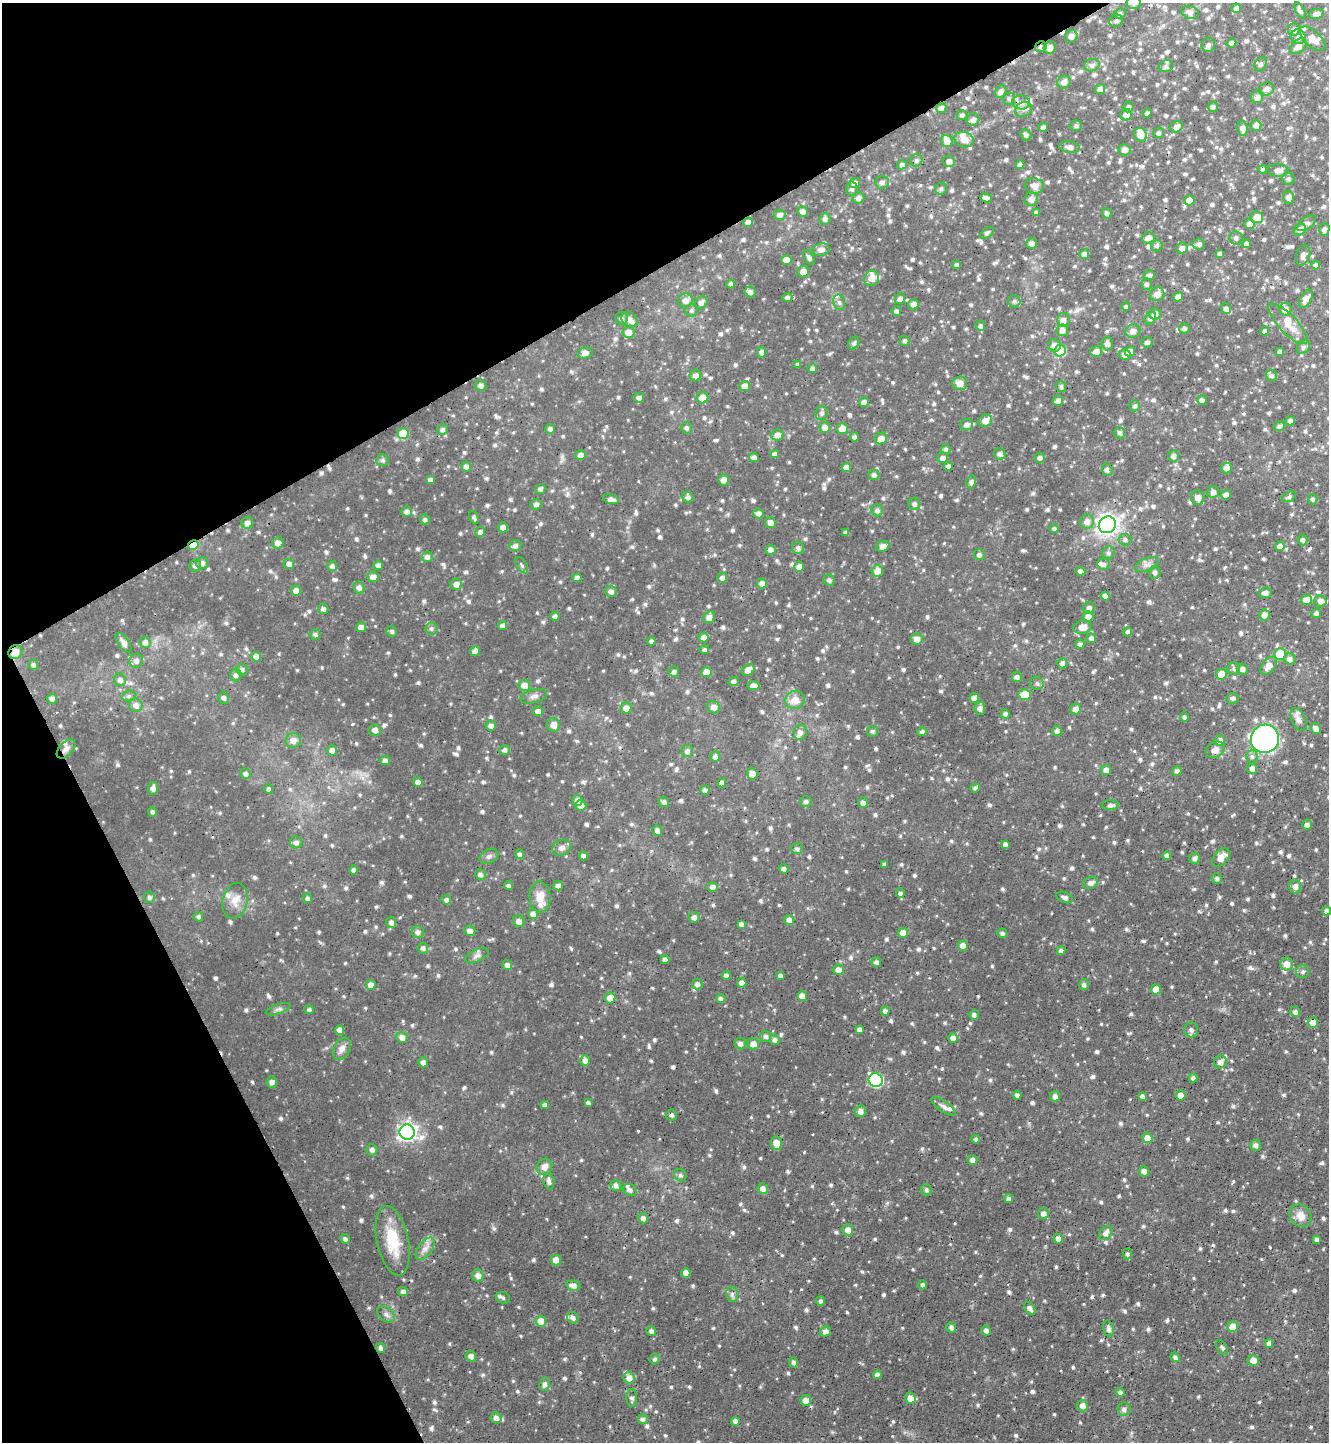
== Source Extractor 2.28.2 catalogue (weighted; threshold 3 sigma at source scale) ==
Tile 5 of 4 x 4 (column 1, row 2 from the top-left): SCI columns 161-1487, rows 2884-4323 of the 5760 x 5766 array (HDU 1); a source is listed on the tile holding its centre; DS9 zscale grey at full resolution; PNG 1331 x 1444 px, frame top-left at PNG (2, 3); each listed source drawn as its Kron ellipse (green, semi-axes under 4 px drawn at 4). Shown black and unused: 28% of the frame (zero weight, under 2 of 3 exposures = <1% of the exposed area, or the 3 px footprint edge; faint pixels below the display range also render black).
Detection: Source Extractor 2.28.2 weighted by HDU 2 'WHT'; one run over the whole footprint, this tile lists its part. Background 0.0937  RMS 0.0056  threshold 0.0252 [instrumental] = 3 sigma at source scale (4.5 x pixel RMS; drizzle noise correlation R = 1.50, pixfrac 1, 0.05/0.05 arcsec/px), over >= 5 px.
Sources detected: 1234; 1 inside a brighter object's white glare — neither listed nor drawn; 30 inside a brighter listed object's ellipse — not listed separately; of the other 1203, all 500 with FLUX_AUTO >= 1.33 (the completeness limit of this list) listed and drawn (703 fainter detections not listed), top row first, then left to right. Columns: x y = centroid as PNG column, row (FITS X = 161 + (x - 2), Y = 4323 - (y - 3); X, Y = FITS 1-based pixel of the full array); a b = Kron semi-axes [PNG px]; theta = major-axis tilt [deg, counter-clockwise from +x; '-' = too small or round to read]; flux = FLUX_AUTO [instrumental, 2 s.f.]
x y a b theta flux
1134 3 7 6 - 2.2
1236 8 5 4 - 2.4
1300 10 9 4 -62 1.6
1190 12 9 6 -19 2.2
1120 14 6 5 - 1.3
1316 14 8 5 9 2.6
1116 21 7 6 - 1.3
1294 30 6 6 - 2.4
1071 36 6 6 - 2.9
1298 37 7 7 - 2.2
1312 39 16 8 -43 6.9
1231 43 5 4 - 2.3
1208 45 7 6 - 2.2
1298 46 9 6 42 3.7
1041 47 6 5 - 1.7
1050 48 6 6 - 3.9
1261 64 7 5 61 1.5
1092 65 8 6 18 1.9
1166 66 7 5 16 1.4
1064 82 7 6 - 3.2
1100 89 5 5 - 2.9
1267 89 8 6 22 2.7
1001 92 7 5 61 2.8
1257 97 6 6 - 2.7
1009 99 6 6 - 1.5
1021 102 9 7 -4 3
1128 107 5 5 - 1.8
1213 107 5 5 - 1.8
941 108 5 5 - 2.2
1024 109 8 7 - 2.6
1147 113 4 4 - 1.6
962 115 5 5 - 1.6
1126 115 6 6 - 4
973 120 6 6 - 2.7
1076 126 5 5 - 1.5
1256 126 5 5 - 3.3
1043 127 5 4 - 2.4
1176 127 6 5 - 2.9
1242 128 7 5 -80 2.7
1158 133 5 5 - 1.6
1026 135 6 5 - 1.7
1141 135 7 6 - 7
964 140 9 7 -16 5.1
947 141 6 5 - 3.3
1070 147 10 5 -7 3.1
1124 150 6 6 - 3.3
916 160 6 6 - 1.5
949 161 6 6 - 2.8
902 165 5 4 - 1.7
1020 165 4 4 - 1.9
1263 169 4 4 - 1.4
1278 170 10 6 -2 3.1
1288 179 6 6 - 1.4
882 182 7 6 - 1.8
855 183 5 5 - 3.6
1034 186 9 7 -18 3.8
852 189 7 5 86 1.7
941 189 6 5 - 1.4
1288 197 6 5 - 2.4
858 198 6 5 - 2.4
986 198 6 4 -14 2.3
1031 199 7 6 - 3.3
1189 200 5 5 - 5.9
803 211 5 5 - 2.6
1036 212 4 3 - 1.5
1107 213 5 4 - 1.5
780 215 6 5 - 2.8
1257 217 6 6 - 6
825 219 5 5 - 1.9
748 222 5 4 - 3
1307 223 11 5 36 2
1250 224 5 5 - 3.4
1324 229 6 5 - 2.3
1300 230 6 5 - 3.8
987 233 8 4 39 1.6
1148 238 6 5 - 3.1
1236 238 6 6 - 2.1
1031 243 5 5 - 2.6
1199 244 6 5 - 2.1
1246 244 4 4 - 2
1157 246 6 5 - 1.6
1182 248 6 5 - 2.8
821 250 9 6 9 3.1
1084 254 5 4 - 3
1220 254 4 4 - 2.1
1303 255 10 6 70 2.6
809 258 8 4 -60 1.7
786 260 5 5 - 6.2
957 265 4 4 - 1.7
1316 265 4 4 - 1.5
803 272 6 5 - 4.4
1149 275 5 4 - 2.2
872 278 8 7 - 4
731 284 4 4 - 1.6
1146 284 5 5 - 1.5
750 292 5 5 - 2.2
1157 294 7 6 - 4.8
787 297 5 4 - 1.7
1178 297 5 4 - 2.9
900 299 5 5 - 2.6
1306 299 10 5 60 4
685 300 7 7 - 3.1
1014 301 6 6 - 1.5
701 302 7 5 51 2.8
839 302 8 6 -76 1.8
914 304 5 5 - 3.3
1126 307 4 4 - 1.5
1226 309 6 4 -63 2.3
1285 309 6 6 - 3.3
691 310 6 6 - 1.4
896 311 5 4 - 1.6
1155 314 6 6 - 3.1
621 318 6 6 - 1.6
1150 318 7 5 54 1.9
629 319 9 6 -37 3.3
1063 320 7 6 - 2.7
1288 324 26 9 -46 8.1
980 326 5 5 - 1.6
1184 328 5 5 - 1.7
1062 330 6 6 - 2.7
1133 331 7 6 - 3.4
1264 331 4 4 - 1.5
628 332 6 5 - 5.2
904 341 5 5 - 1.4
1147 342 5 5 - 1.7
854 343 7 5 60 1.4
1107 344 6 5 - 2.4
1054 345 6 6 - 3.4
1303 347 8 5 53 1.4
1060 351 6 5 - 28
1096 351 6 5 - 3.4
1130 351 5 4 - 3.3
1280 351 4 3 - 1.4
762 352 5 4 - 1.8
585 353 7 5 18 2.8
1125 354 6 5 - 2.7
798 364 4 4 - 1.5
812 368 5 4 - 1.7
695 375 6 6 - 3
1271 376 6 5 - 1.5
960 383 7 6 - 5.6
481 385 6 5 - 2.1
745 386 5 5 - 4.1
1061 387 5 5 - 1.4
639 398 5 5 - 2.1
702 398 6 5 - 5.6
1202 400 5 4 - 2.1
1058 401 5 5 - 2.5
864 402 5 5 - 2.8
1135 406 5 5 - 1.4
822 413 7 6 - 1.6
985 421 7 6 - 4.5
1290 421 4 4 - 2.3
967 425 6 5 - 2.4
1279 426 5 5 - 1.6
825 427 5 5 - 3.3
686 428 5 5 - 1.4
550 429 5 5 - 2
842 429 5 5 - 5.5
443 430 5 5 - 1.7
1120 433 6 5 - 1.6
403 434 5 5 - 16
777 435 6 5 - 3.6
854 437 4 4 - 1.5
881 439 6 5 - 4.1
946 449 5 4 - 1.4
775 454 4 4 - 2.3
1000 454 6 5 - 2.3
581 455 5 5 - 3.2
1174 456 5 5 - 2
754 458 5 4 - 2.4
943 458 5 5 - 2.7
1040 458 5 5 - 1.8
382 460 6 6 - 1.5
948 466 4 4 - 2.2
466 467 5 5 - 2.4
847 467 5 4 - 3.3
1226 468 5 5 - 2.8
1107 470 6 5 - 1.8
874 475 5 5 - 1.9
430 480 4 4 - 2.8
724 480 6 5 - 4.8
971 482 7 4 76 1.9
541 489 5 4 - 1.6
1213 492 6 5 - 2.7
1226 495 5 4 - 3.3
688 497 6 5 - 1.7
1289 497 7 5 27 1.6
1198 498 7 6 - 3.3
611 499 8 4 -14 2.7
1313 499 5 5 - 1.4
536 504 5 5 - 2.1
914 504 6 6 - 1.6
877 510 6 5 - 2
407 512 5 5 - 2.1
758 514 5 5 - 2.6
474 517 7 4 -68 1.5
425 519 5 5 - 1.4
1087 521 7 7 - 3.6
770 522 5 5 - 3.5
247 523 6 5 - 2.7
1107 525 9 8 - 390
503 527 5 4 - 2.9
1054 529 5 4 - 1.3
480 532 5 4 - 2.2
846 532 4 4 - 1.5
1125 540 6 6 - 1.6
1303 540 5 4 - 1.7
278 543 6 5 - 3.6
193 545 5 4 - 9.9
515 546 6 5 - 1.8
883 546 6 5 - 3.5
1280 546 5 5 - 2.6
798 548 6 6 - 2
770 550 5 5 - 2.8
1108 553 6 6 - 1.6
979 555 5 5 - 1.6
427 557 5 5 - 2.2
202 563 6 6 - 2.3
289 564 5 5 - 3
1104 564 6 6 - 1.9
1147 564 13 6 21 2.6
378 565 5 4 - 1.7
522 565 9 5 -58 1.4
195 566 6 5 - 2.1
332 566 5 5 - 2.1
799 567 5 4 - 3.7
877 571 6 5 - 5.7
1080 571 5 4 - 2.2
1155 572 6 6 - 1.9
373 577 5 5 - 3
577 578 4 4 - 2.2
722 578 5 5 - 2.3
829 580 6 5 - 1.7
762 583 5 5 - 2.8
456 584 6 5 - 3.2
359 588 6 5 - 2.6
296 591 5 5 - 3.3
611 591 6 5 - 2.3
1265 593 7 5 4 2.5
1105 596 4 4 - 3.2
1306 600 6 5 - 3.9
1320 601 6 5 - 3.1
1089 608 6 5 - 2.5
323 609 5 5 - 1.8
1316 613 5 4 - 1.6
1264 615 5 5 - 3
555 616 4 4 - 1.8
709 617 6 5 - 3.3
1088 617 5 5 - 3.5
503 625 4 4 - 2.3
361 627 5 4 - 3.4
1083 627 9 6 12 5.7
431 628 6 6 - 1.5
392 631 5 5 - 1.4
1128 632 4 4 - 1.6
315 634 5 5 - 1.4
704 637 5 5 - 3.6
1091 638 5 5 - 2.2
917 639 6 5 - 3.6
651 641 4 4 - 1.6
145 642 6 5 - 2.3
123 643 11 5 -55 2.8
1080 644 4 4 - 1.8
704 650 5 4 - 1.5
475 651 5 4 - 2.7
15 652 7 6 - 5.8
1280 654 6 6 - 16
256 657 5 5 - 4
1290 659 6 5 - 2.5
136 661 7 6 - 2.6
1062 663 5 5 - 2
33 665 5 4 - 1.6
1269 666 10 6 52 4.6
1234 668 6 6 - 1.6
1242 669 5 5 - 2.4
242 670 6 5 - 2
748 670 7 5 43 6
674 672 5 5 - 1.7
707 672 5 5 - 7.2
1221 674 5 5 - 7.1
236 675 6 5 - 1.6
1017 677 5 5 - 1.9
120 680 6 6 - 2.3
733 681 5 4 - 2.1
1037 683 7 6 - 1.9
524 685 6 5 - 4.9
754 686 6 4 -7 3.6
1025 695 6 5 - 11
129 696 7 5 22 1.3
534 696 13 6 15 2.6
224 698 6 5 - 1.9
974 698 5 4 - 3.2
1233 698 6 5 - 1.3
52 699 5 5 - 2.2
795 700 10 9 - 5.8
136 705 7 6 - 3.5
714 707 6 6 - 3.5
626 708 5 5 - 4
980 708 7 5 -84 2.4
1075 709 5 5 - 2.8
538 711 5 5 - 3
1005 714 5 4 - 1.5
1184 717 5 4 - 1.4
1299 719 12 7 -65 2.9
553 725 7 6 - 4.4
491 726 5 5 - 2.3
1316 729 5 5 - 3.8
375 730 6 5 - 2.6
872 731 5 5 - 1.4
1057 731 5 5 - 1.9
800 732 8 6 83 2.7
922 732 5 4 - 1.4
1265 739 14 14 - 180
293 740 8 7 - 3.8
1220 741 5 5 - 3.7
66 749 11 7 48 2.8
332 750 5 5 - 2.6
504 750 5 5 - 1.9
1215 750 10 8 26 3.9
687 751 6 6 - 2
715 756 5 5 - 2
1252 756 7 5 -90 1.5
385 761 5 4 - 2.4
1252 769 5 5 - 2.5
1106 770 5 5 - 2.8
1177 771 5 4 - 1.5
245 774 5 5 - 1.9
752 774 5 5 - 3.9
418 782 5 4 - 3.5
722 783 4 4 - 2.4
153 788 6 5 - 2.5
975 788 5 4 - 1.4
269 789 4 4 - 1.7
705 790 5 4 - 1.6
577 800 5 5 - 3.4
806 801 6 5 - 1.8
664 802 5 5 - 1.7
863 803 5 5 - 2.4
1110 805 8 5 3 1.9
581 806 6 5 - 2.7
153 812 5 4 - 1.9
1307 825 5 5 - 2
657 830 5 5 - 2.4
296 842 6 6 - 2
1005 844 4 4 - 1.7
562 848 9 7 27 2.7
797 849 6 5 - 1.4
520 854 5 4 - 1.5
489 856 10 7 26 2
583 856 4 4 - 1.9
1167 856 4 4 - 2.2
1194 858 6 5 - 2.2
1221 858 11 7 47 5.6
884 864 4 3 - 1.5
784 869 5 4 - 1.8
354 870 5 4 - 1.7
480 874 5 5 - 1.9
1217 878 5 5 - 1.5
1090 883 7 6 - 2.3
508 886 4 4 - 1.6
558 886 5 4 - 2.2
1295 886 7 6 - 3.2
713 887 5 5 - 2.4
900 893 5 4 - 1.4
149 897 6 5 - 1.6
540 897 15 10 -85 7.8
1065 897 9 5 -21 1.9
308 898 4 4 - 1.7
446 900 5 5 - 1.8
235 901 18 12 76 6.6
1327 911 5 4 - 1.9
533 914 5 5 - 2.4
198 917 5 4 - 1.4
694 917 5 5 - 2.2
789 920 5 5 - 2.6
519 921 6 5 - 2.7
391 922 5 5 - 2.2
741 924 4 4 - 1.9
470 931 5 5 - 2.6
418 932 6 6 - 2.4
903 933 5 5 - 5.4
1002 933 5 5 - 1.5
963 946 5 5 - 4.4
423 948 5 5 - 1.7
1061 951 4 4 - 2.1
477 956 13 6 25 2.3
665 960 4 4 - 2.3
876 962 5 5 - 1.7
1287 964 6 6 - 4.4
507 965 5 4 - 2.4
839 970 5 5 - 4
1303 972 6 6 - 1.4
726 975 4 4 - 2.2
780 976 4 4 - 1.5
742 983 4 4 - 2.6
697 984 5 5 - 2.4
371 985 5 5 - 3.6
1084 985 5 5 - 1.6
1156 989 5 5 - 6.9
802 996 5 5 - 4.2
610 998 5 5 - 4.9
721 998 5 4 - 1.4
278 1009 13 4 19 1.8
309 1010 5 4 - 1.3
885 1011 4 4 - 2.4
1295 1012 5 4 - 1.7
974 1015 5 4 - 1.6
1313 1023 5 5 - 5.6
340 1030 5 4 - 3.9
859 1030 4 4 - 2.3
1191 1030 7 7 - 2.2
766 1036 5 5 - 1.6
402 1037 6 5 - 3.7
953 1038 5 4 - 3
775 1040 5 5 - 1.9
740 1044 6 5 - 2.4
753 1044 6 5 - 4.5
342 1049 12 8 59 3.1
585 1061 5 5 - 3.1
423 1062 5 4 - 2.4
1220 1062 7 6 - 3.3
1193 1078 4 4 - 1.8
876 1080 7 6 - 64
272 1082 5 5 - 2.2
1017 1095 4 4 - 1.6
1180 1095 5 5 - 3.8
1055 1096 5 5 - 2.3
1142 1096 4 4 - 1.8
588 1103 4 3 - 1.4
545 1105 4 4 - 1.8
943 1106 14 5 -35 2.4
860 1111 6 5 - 2.7
671 1115 5 5 - 1.4
407 1132 7 7 - 260
1147 1138 5 5 - 4.2
976 1139 4 3 - 1.4
776 1143 7 5 -87 6.9
1255 1145 5 5 - 2.2
372 1150 5 5 - 2.4
972 1160 5 5 - 2.6
544 1167 8 7 - 3.9
1144 1171 5 4 - 2.4
680 1175 6 5 - 1.4
549 1181 8 5 -79 2.2
616 1185 6 5 - 1.8
763 1189 5 5 - 2.8
630 1190 7 5 -22 2
926 1190 6 5 - 1.4
1008 1198 4 4 - 1.5
1043 1214 6 5 - 2.8
1301 1216 12 10 -50 5.2
643 1218 5 5 - 2.1
848 1230 5 5 - 3.8
1106 1233 8 5 49 2.5
345 1239 5 4 - 1.6
1058 1239 5 4 - 3.1
1317 1239 4 3 - 1.5
393 1241 35 15 -78 20
425 1249 13 7 53 3.4
1127 1254 5 4 - 1.4
556 1260 5 5 - 5
686 1273 5 4 - 4.1
478 1276 6 5 - 3.3
923 1285 4 4 - 1.5
573 1286 7 5 -14 2.7
403 1291 5 4 - 1.8
732 1294 8 6 -76 1.8
503 1298 7 5 -24 1.4
820 1301 5 4 - 1.4
1030 1308 7 4 -56 2.6
386 1314 10 6 -40 1.9
573 1318 6 5 - 2.2
541 1321 5 5 - 6.4
951 1327 5 5 - 1.7
1233 1327 5 5 - 7.3
1109 1329 8 5 -76 2.2
986 1330 5 4 - 1.9
651 1331 5 4 - 1.9
825 1331 6 5 - 2.3
1269 1343 4 4 - 2.3
380 1348 5 4 - 1.8
1222 1348 8 5 -58 1.3
471 1356 5 5 - 2.6
1175 1357 5 4 - 1.6
655 1359 5 5 - 1.4
1253 1361 5 5 - 5.3
793 1362 5 4 - 1.9
877 1375 4 4 - 2.4
629 1378 6 5 - 3.5
545 1384 6 5 - 1.9
1120 1392 4 4 - 1.7
632 1398 9 5 -88 1.7
910 1398 6 5 - 5.3
806 1400 5 5 - 3.7
1082 1405 6 5 - 3.2
1124 1409 7 6 - 2.2
496 1418 5 5 - 2.3
643 1419 5 5 - 1.8
735 1421 4 4 - 2.5
Overlapping masked pixels (flux is a lower limit): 4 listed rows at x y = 1071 36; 1041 47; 193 545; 15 652
Isophote crosses this tile's border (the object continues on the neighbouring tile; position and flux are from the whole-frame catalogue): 3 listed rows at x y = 1134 3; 1120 14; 1327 911